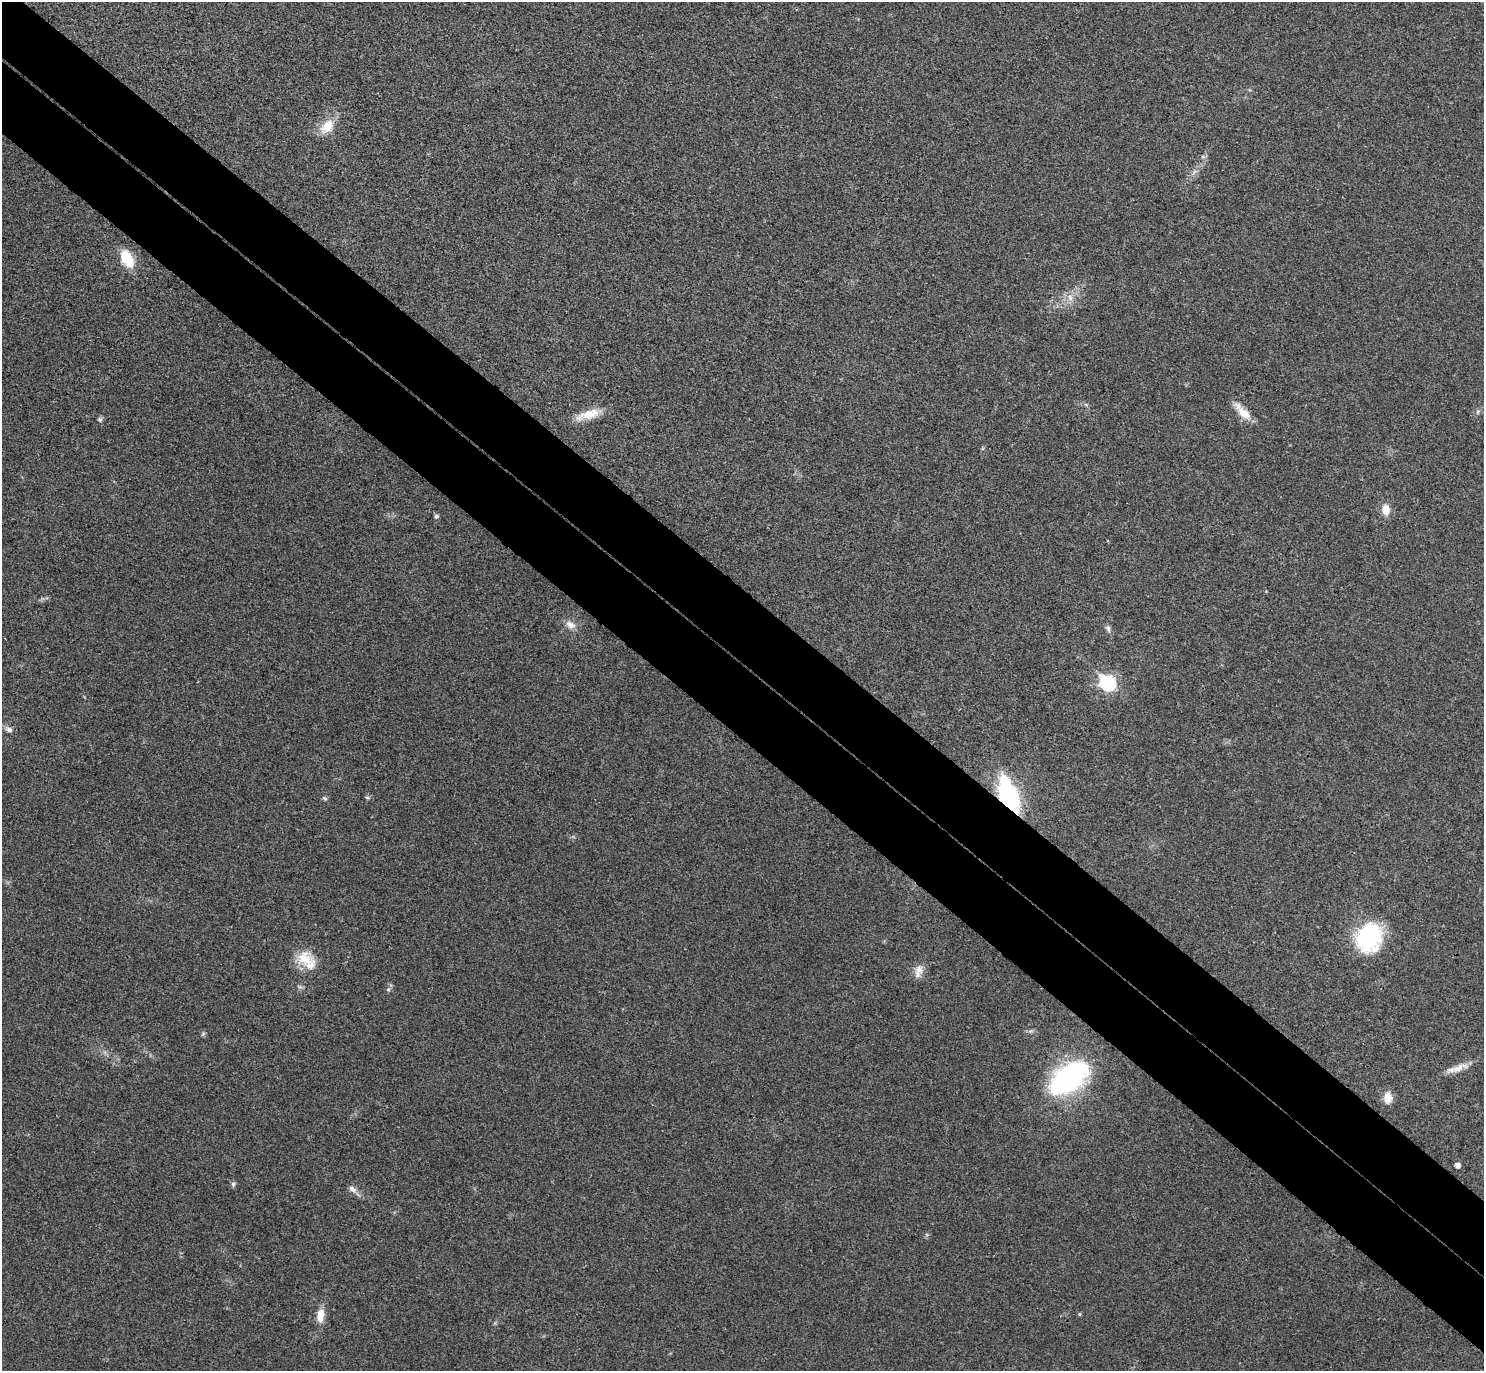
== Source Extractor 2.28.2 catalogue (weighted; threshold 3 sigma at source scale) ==
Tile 6 of 4 x 4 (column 2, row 2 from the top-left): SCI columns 1524-3005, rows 2941-4309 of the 6013 x 6020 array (HDU 1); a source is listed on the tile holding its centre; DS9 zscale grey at full resolution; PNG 1486 x 1373 px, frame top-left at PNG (2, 2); no overlay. Shown black and unused: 11% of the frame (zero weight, under 3 of 4 exposures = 6% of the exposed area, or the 3 px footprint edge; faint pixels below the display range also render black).
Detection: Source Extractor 2.28.2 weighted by HDU 2 'WHT'; one run over the whole footprint, this tile lists its part. Background 0.0295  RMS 0.0047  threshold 0.0214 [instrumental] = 3 sigma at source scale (4.5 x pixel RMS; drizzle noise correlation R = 1.50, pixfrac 1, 0.05/0.05 arcsec/px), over >= 5 px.
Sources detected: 33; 2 inside a brighter listed object's ellipse — not listed separately; the other 31 listed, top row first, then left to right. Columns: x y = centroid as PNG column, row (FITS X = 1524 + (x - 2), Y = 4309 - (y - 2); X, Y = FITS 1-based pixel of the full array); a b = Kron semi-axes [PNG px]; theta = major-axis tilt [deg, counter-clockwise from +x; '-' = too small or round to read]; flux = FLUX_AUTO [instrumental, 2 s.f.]
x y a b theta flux
327 126 22 14 47 9.2
1203 157 6 4 -2 0.85
127 259 24 14 -61 11
1070 298 9 7 -74 2.6
1478 412 7 5 62 1
1244 413 22 11 -45 6.8
588 414 35 10 17 9
100 419 7 6 - 1.1
1386 510 12 9 -86 5.9
436 516 5 4 - 1.2
1108 541 3 3 - 0.48
570 625 15 10 -32 3.8
1108 628 11 6 -69 1.6
1108 682 8 7 - 84
9 730 10 7 -23 1.8
1009 796 25 11 -69 90
325 798 8 5 -40 0.89
367 798 7 4 -9 0.71
1369 938 34 29 66 40
305 959 25 20 -9 11
919 969 13 12 - 4.5
300 987 7 4 -18 0.88
388 989 6 5 - 0.99
1458 1068 22 9 32 5.1
1069 1078 45 25 38 80
1388 1097 13 9 89 5.3
1457 1165 4 4 - 2.6
233 1184 7 6 - 1
352 1189 12 7 -36 2.5
1079 1314 5 4 - 0.54
320 1315 18 9 85 5.9
Overlapping masked pixels (flux is a lower limit): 1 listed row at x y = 1009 796